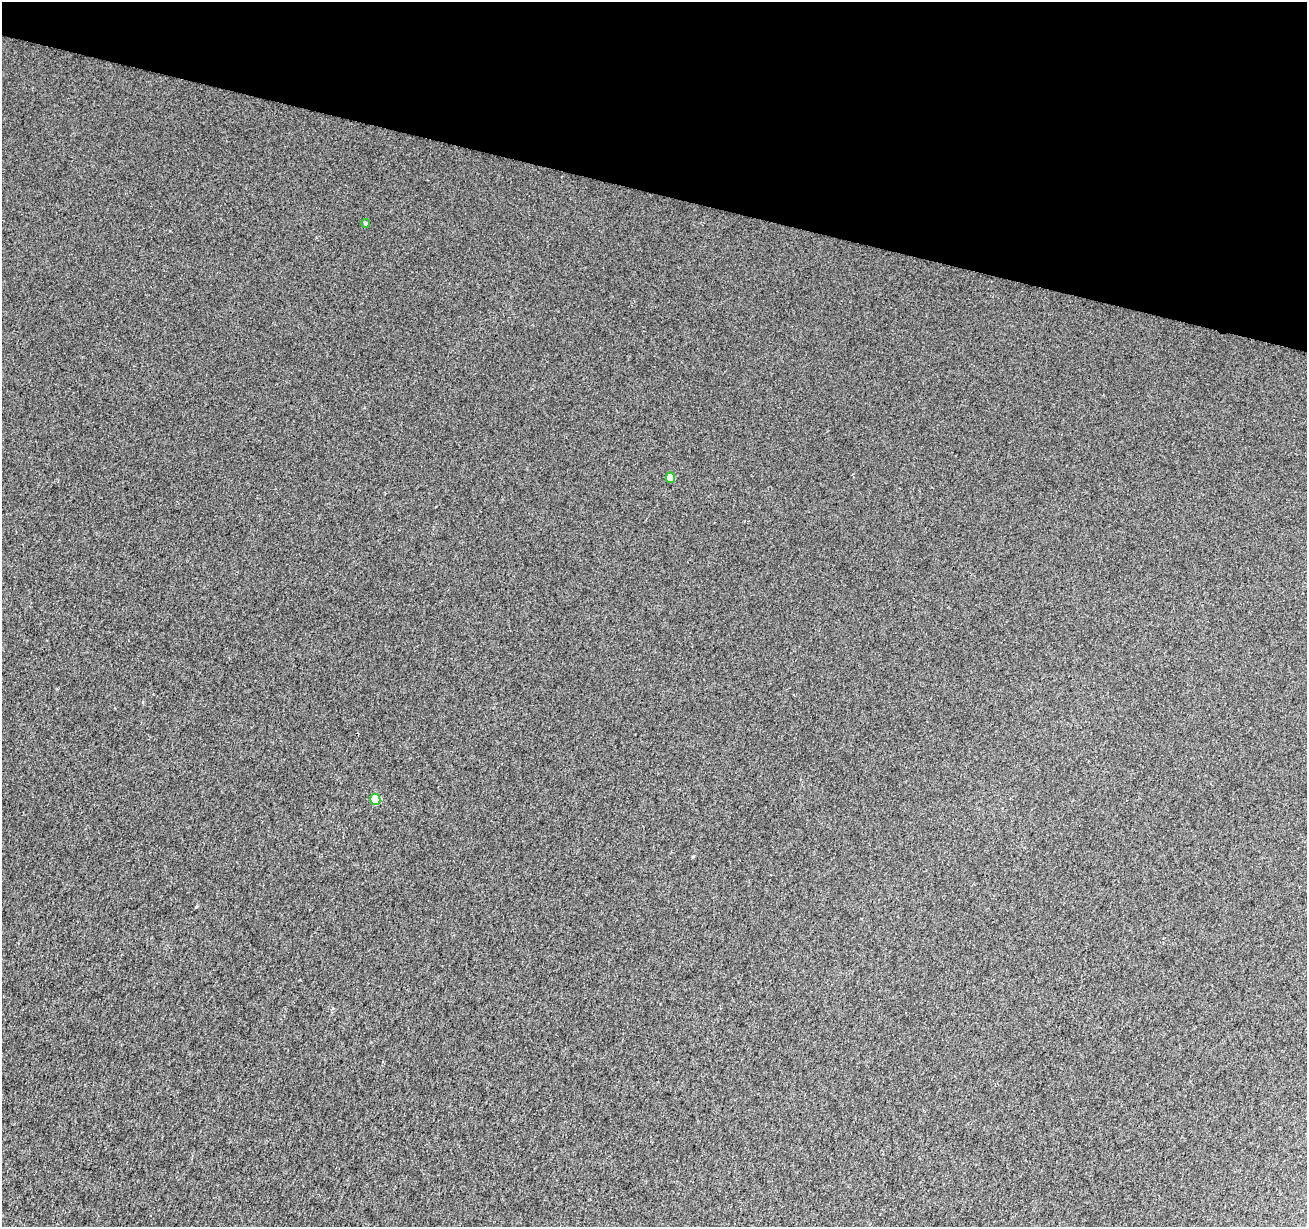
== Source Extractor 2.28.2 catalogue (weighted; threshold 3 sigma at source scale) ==
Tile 2 of 4 x 4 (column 2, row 1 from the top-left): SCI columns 1315-2619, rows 3959-5183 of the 5233 x 5408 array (HDU 1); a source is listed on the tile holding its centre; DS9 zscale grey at full resolution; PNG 1309 x 1229 px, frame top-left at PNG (2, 2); each listed source drawn as its Kron ellipse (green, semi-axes under 4 px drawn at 4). Shown black and unused: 16% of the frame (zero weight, under 2 of 3 exposures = <1% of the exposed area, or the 3 px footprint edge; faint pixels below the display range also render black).
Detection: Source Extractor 2.28.2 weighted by HDU 2 'WHT'; one run over the whole footprint, this tile lists its part. Background 0.00618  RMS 0.0076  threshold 0.0341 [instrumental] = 3 sigma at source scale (4.5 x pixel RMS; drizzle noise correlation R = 1.50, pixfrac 1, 0.0396/0.0396 arcsec/px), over >= 5 px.
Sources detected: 3; all 3 listed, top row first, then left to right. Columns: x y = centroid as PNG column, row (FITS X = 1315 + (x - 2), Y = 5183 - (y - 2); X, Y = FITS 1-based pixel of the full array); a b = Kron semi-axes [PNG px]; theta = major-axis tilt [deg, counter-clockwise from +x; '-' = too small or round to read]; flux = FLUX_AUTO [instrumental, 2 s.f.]
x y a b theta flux
365 223 4 4 - 1.5
670 478 5 5 - 14
375 799 5 5 - 28